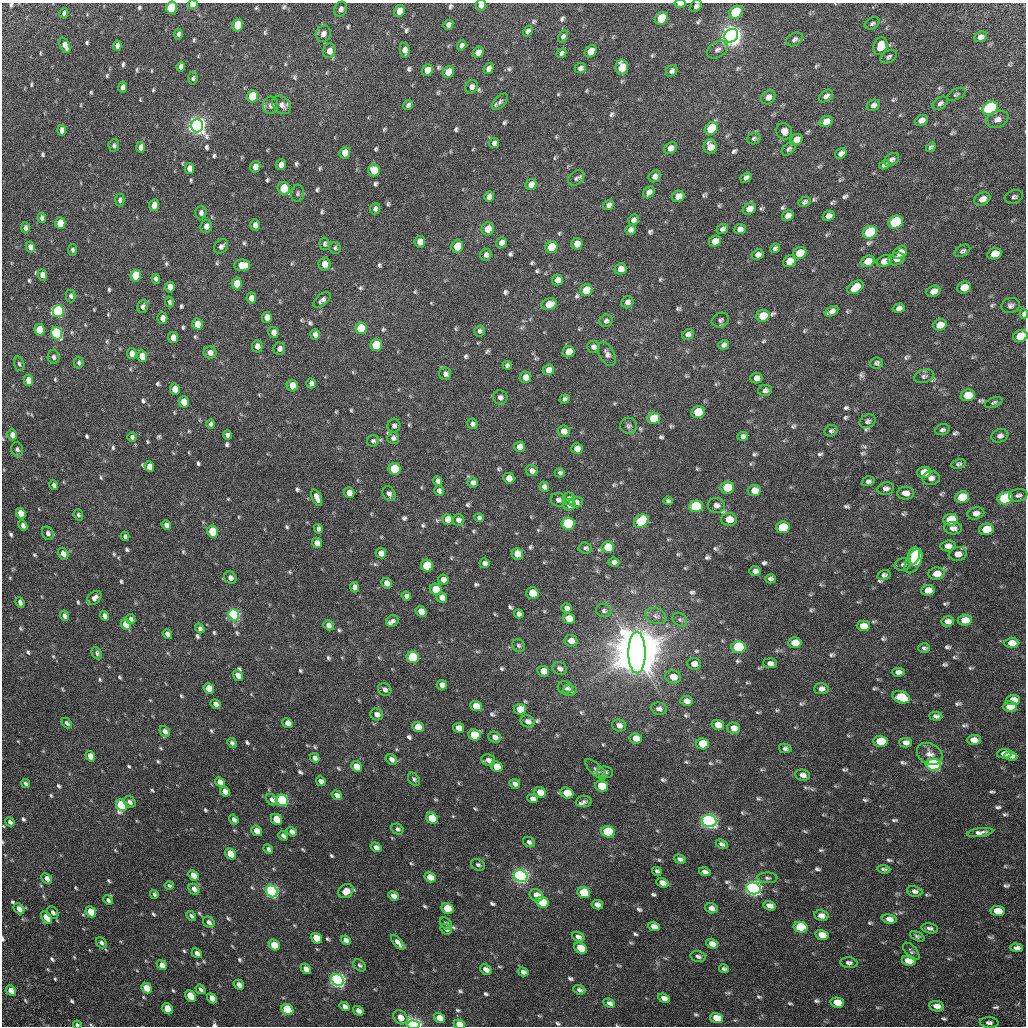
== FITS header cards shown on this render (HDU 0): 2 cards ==
NAXIS1  =                 1024 / Required FITS header
NAXIS2  =                 1024 / Required FITS header

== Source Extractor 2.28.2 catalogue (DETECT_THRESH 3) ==
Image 1024 x 1024 px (HDU 0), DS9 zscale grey, 1 PNG px = 1 image px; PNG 1028 x 1028 px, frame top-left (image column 1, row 1024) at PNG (2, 3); each listed source drawn as its Kron ellipse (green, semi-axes under 4 px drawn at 4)
Background 32.9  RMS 2.9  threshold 8.58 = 3 sigma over >= 5 px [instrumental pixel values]
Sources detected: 839; of the 839, the 500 brightest by FLUX_AUTO listed and drawn (339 fainter detections omitted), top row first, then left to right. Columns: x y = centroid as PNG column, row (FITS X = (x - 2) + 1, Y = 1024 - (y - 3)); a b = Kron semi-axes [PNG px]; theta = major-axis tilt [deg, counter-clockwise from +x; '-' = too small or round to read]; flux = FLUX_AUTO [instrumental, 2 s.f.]
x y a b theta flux
680 4 6 2 1 1.6e+03
193 5 5 4 - 1.9e+03
481 5 5 5 - 7.7e+02
696 6 7 5 49 6.7e+02
171 8 6 5 - 1.6e+04
341 9 8 6 64 8.4e+02
399 11 6 5 - 2.6e+03
736 12 7 6 - 1.7e+04
64 13 5 4 - 7.1e+02
661 18 7 6 - 8.7e+03
872 23 8 5 29 4.5e+02
238 25 6 5 - 7.7e+03
448 25 5 4 - 7.4e+02
528 31 5 4 - 6.5e+02
178 34 5 4 - 5.2e+02
323 34 8 7 - 1.2e+03
563 36 6 4 61 5.0e+02
731 36 7 6 - 2.9e+05
981 37 6 5 - 7.2e+02
795 39 9 6 31 6.9e+02
65 45 8 4 -66 1.5e+03
462 45 5 4 - 6.7e+02
117 46 5 4 - 8.8e+02
880 46 9 7 72 3.2e+03
405 50 7 5 -80 1.3e+03
717 50 11 8 33 9.4e+02
329 51 7 6 - 1.4e+03
591 51 6 5 - 3.7e+03
478 52 6 5 - 1.6e+03
561 53 5 4 - 4.6e+02
888 57 9 5 28 5.3e+02
181 67 5 4 - 7.5e+02
622 67 7 6 - 5.6e+03
489 68 6 4 58 9.3e+02
580 68 6 5 - 6.4e+02
427 70 6 5 - 2.4e+03
672 71 6 5 - 6.5e+02
448 72 6 5 - 3.8e+03
193 78 6 4 81 4.7e+02
123 87 5 4 - 9.8e+02
471 87 7 6 - 7.6e+02
956 94 10 5 28 4.4e+02
252 96 6 5 - 1.1e+04
826 96 8 5 36 7.0e+02
768 97 8 6 44 1.1e+03
500 102 10 5 46 6.2e+02
940 103 8 5 34 6.0e+02
271 105 9 7 82 1.0e+03
282 105 10 8 -43 1.2e+03
408 105 5 4 - 5.9e+02
873 105 7 5 27 7.9e+02
990 108 8 6 27 5.6e+04
997 119 11 8 23 1.5e+03
921 120 7 5 25 1.1e+03
826 121 7 5 30 2.3e+03
197 125 7 6 - 2.1e+05
711 128 7 6 - 1.2e+04
62 130 5 4 - 1.3e+03
784 131 8 7 - 1.3e+03
754 139 7 5 19 4.4e+02
796 140 7 5 32 1.8e+03
494 143 5 5 - 6.2e+02
114 146 6 5 - 5.2e+02
141 147 5 4 - 1.5e+03
710 147 7 6 - 1.9e+03
931 147 5 4 - 4.5e+02
670 148 7 5 38 1.4e+03
789 149 8 5 40 4.8e+02
345 153 6 5 - 2.6e+03
841 153 6 4 33 8.9e+02
892 159 8 5 34 6.2e+02
281 165 5 5 - 1.4e+03
884 165 5 4 - 5.1e+02
255 167 6 5 - 1.7e+03
189 168 5 4 - 1.5e+03
374 170 6 6 - 4.0e+03
655 176 6 5 - 9.2e+02
576 178 9 6 38 5.4e+02
746 178 6 4 38 7.3e+02
531 184 6 5 - 2.0e+03
284 188 7 6 - 7.4e+03
649 192 6 5 - 1.1e+03
297 193 8 6 80 5.4e+02
678 196 6 5 - 2.1e+03
489 197 5 5 - 8.8e+02
1014 197 9 6 19 6.0e+02
982 199 8 6 26 1.5e+03
120 200 6 4 89 5.3e+02
805 202 6 4 26 5.1e+02
154 205 6 5 - 1.7e+03
609 205 6 4 42 6.8e+02
375 209 5 5 - 5.6e+02
749 209 7 5 27 1.6e+03
201 213 6 5 - 7.2e+02
788 216 6 5 - 1.1e+03
829 216 6 5 - 9.6e+02
42 218 5 4 - 6.8e+02
633 220 5 5 - 7.1e+02
895 222 7 6 - 2.7e+04
60 223 6 5 - 4.8e+03
255 225 5 5 - 1.1e+03
206 226 6 5 - 9.7e+02
25 228 5 4 - 6.1e+02
488 229 6 6 - 2.5e+03
722 229 6 5 - 6.5e+02
740 229 6 5 - 9.2e+02
630 230 5 4 - 6.9e+02
870 232 7 6 - 2.9e+04
715 241 6 5 - 2.0e+03
420 242 5 5 - 1.9e+03
501 243 5 5 - 1.1e+03
325 244 6 5 - 4.8e+02
577 244 6 5 - 1.9e+03
221 246 8 6 49 7.5e+02
457 246 6 6 - 5.0e+03
30 247 5 4 - 1.2e+03
551 247 6 6 - 8.8e+03
335 248 6 5 - 4.5e+02
775 248 5 4 - 4.7e+02
73 250 6 4 -79 5.1e+02
962 251 8 5 30 5.0e+02
800 253 7 6 - 4.9e+03
900 253 7 6 - 2.4e+03
995 254 7 5 22 3.0e+03
486 255 6 5 - 7.5e+02
758 255 6 5 - 1.0e+03
896 259 8 6 17 1.2e+03
790 261 7 5 28 2.8e+03
868 261 7 5 22 1.9e+03
884 261 8 5 21 1.6e+03
324 264 6 6 - 2.0e+03
242 265 8 5 1 4.6e+03
620 269 6 5 - 1.6e+03
42 275 5 4 - 1.1e+03
136 276 6 5 - 1.1e+04
156 279 5 4 - 7.4e+02
557 280 5 5 - 1.5e+03
237 283 6 5 - 5.3e+03
170 287 5 5 - 2.0e+03
855 287 9 5 35 3.4e+03
964 288 7 6 - 3.0e+03
586 290 6 5 - 5.4e+03
933 291 7 5 25 1.6e+03
71 296 6 5 - 4.9e+02
251 298 5 5 - 1.3e+03
322 300 10 5 42 7.3e+02
169 302 5 4 - 4.3e+02
627 302 6 5 - 1.0e+03
549 304 8 5 14 2.7e+03
1011 306 9 7 17 7.2e+02
142 307 6 5 - 6.6e+02
899 308 6 4 16 8.0e+02
58 311 6 5 - 4.3e+04
832 311 7 4 27 1.0e+03
1024 314 5 3 - 1.2e+03
763 316 7 6 - 4.9e+03
267 317 5 5 - 1.9e+03
162 318 5 5 - 1.3e+03
720 320 9 7 23 5.7e+02
606 321 6 6 - 5.9e+02
197 324 5 5 - 2.5e+03
940 325 7 5 17 2.8e+03
361 328 6 5 - 1.7e+04
39 330 6 5 - 5.5e+03
479 331 5 5 - 5.5e+02
273 332 5 5 - 1.3e+03
56 333 6 5 - 3.5e+04
315 334 5 5 - 1.2e+03
688 334 6 5 - 8.2e+02
1020 336 7 6 - 5.7e+03
173 338 5 5 - 1.7e+03
376 345 6 6 - 1.0e+04
724 345 5 4 - 5.3e+02
257 346 6 5 - 1.2e+03
593 347 6 6 - 8.3e+02
279 349 6 6 - 9.5e+02
569 352 6 5 - 2.4e+03
132 353 5 4 - 1.2e+03
210 353 6 6 - 1.3e+03
607 354 13 7 -61 9.8e+02
142 356 6 5 - 3.1e+03
54 357 7 6 - 6.2e+02
79 363 6 5 - 5.1e+02
877 363 6 5 - 4.5e+02
19 364 7 5 -73 4.6e+02
507 365 4 4 - 4.7e+02
548 370 6 5 - 1.8e+03
445 374 6 6 - 7.9e+02
924 376 10 6 17 5.8e+02
525 377 6 5 - 1.5e+03
756 378 6 5 - 1.2e+03
28 380 6 4 -77 2.6e+03
311 383 5 5 - 8.2e+02
292 386 6 5 - 2.8e+03
175 389 5 5 - 3.4e+03
765 390 7 5 12 6.8e+02
968 395 7 6 - 5.4e+03
500 397 7 7 - 7.4e+02
564 399 5 4 - 5.1e+02
184 402 5 5 - 3.5e+03
994 403 9 4 21 4.8e+02
698 412 7 6 - 6.3e+03
654 418 6 6 - 8.5e+03
868 421 8 6 22 5.7e+02
211 424 5 4 - 5.1e+02
472 424 5 5 - 5.4e+02
394 426 7 6 - 6.3e+02
629 426 8 8 - 5.4e+02
942 430 7 5 17 5.0e+02
564 431 6 6 - 1.3e+03
831 431 6 5 - 4.8e+02
12 435 5 4 - 1.2e+03
227 435 4 4 - 6.0e+02
743 436 5 4 - 6.4e+02
1000 436 8 6 20 8.5e+02
132 437 5 4 - 5.1e+02
393 438 6 5 - 6.8e+02
373 441 6 5 - 4.4e+02
519 447 5 5 - 1.6e+03
577 448 6 5 - 1.6e+03
17 449 7 5 -73 5.8e+02
958 464 7 5 13 5.1e+02
149 466 5 4 - 1.5e+03
395 469 6 6 - 1.2e+04
532 471 6 5 - 8.3e+02
924 472 7 5 8 2.8e+03
560 473 5 4 - 4.9e+02
509 478 5 5 - 2.0e+03
931 478 8 7 - 9.6e+02
438 481 5 4 - 7.5e+02
868 481 6 5 - 5.5e+02
473 483 5 5 - 7.6e+02
54 485 4 3 - 5.2e+02
544 487 5 5 - 7.7e+02
727 487 7 6 - 8.6e+03
886 489 8 6 11 8.6e+02
439 491 5 5 - 7.0e+02
754 491 6 5 - 2.2e+03
349 493 5 5 - 1.5e+03
906 493 8 6 -1 1.4e+03
389 494 7 6 - 6.7e+02
1018 495 9 6 12 6.6e+02
962 497 7 5 12 6.9e+03
317 498 9 4 -68 1.5e+03
1005 498 8 6 11 3.1e+04
569 499 6 6 - 1.1e+03
558 500 7 7 - 6.5e+02
668 501 5 4 - 4.4e+02
576 502 7 5 4 7.2e+02
569 505 6 5 - 1.3e+03
716 505 8 7 - 9.8e+02
696 506 7 6 - 1.8e+04
21 513 5 4 - 3.2e+03
976 513 8 6 14 1.1e+03
78 515 6 4 -69 4.3e+02
479 518 5 4 - 5.0e+02
448 519 5 5 - 2.5e+03
729 519 8 6 2 2.8e+03
458 520 6 5 - 8.2e+02
951 520 7 6 - 8.6e+03
641 521 8 6 38 1.7e+04
568 523 6 6 - 1.7e+04
23 525 5 4 - 7.6e+02
166 525 5 4 - 8.6e+02
783 527 7 6 - 1.3e+04
953 528 9 6 -3 9.0e+02
318 529 5 4 - 6.4e+02
986 529 7 5 12 4.5e+03
213 532 6 5 - 1.1e+04
48 533 7 5 -62 7.0e+02
125 536 5 4 - 5.4e+02
317 543 5 5 - 1.5e+03
948 546 7 5 6 1.2e+03
608 547 6 5 - 6.3e+03
585 548 7 5 -5 5.1e+02
381 553 5 5 - 1.4e+03
63 554 6 5 - 1.5e+03
517 554 6 5 - 2.8e+03
958 554 9 7 9 1.7e+03
914 556 8 6 76 1.2e+04
914 561 13 7 61 1.8e+04
614 562 5 4 - 7.2e+02
485 563 5 5 - 8.6e+02
903 564 8 6 14 5.9e+02
427 566 6 6 - 1.3e+04
755 571 6 4 0 7.5e+02
937 574 8 6 6 2.2e+03
884 575 7 5 16 5.8e+02
230 578 6 5 - 8.6e+02
770 579 5 4 - 5.6e+02
443 580 5 5 - 1.1e+03
387 583 5 5 - 1.3e+03
355 587 5 4 - 9.8e+02
436 589 6 5 - 6.2e+03
928 590 7 5 6 2.1e+03
532 593 6 5 - 5.5e+03
406 596 5 4 - 6.1e+02
442 597 5 5 - 1.4e+03
94 598 8 5 45 9.0e+02
20 602 5 4 - 6.9e+02
567 608 5 4 - 8.3e+02
421 611 5 5 - 2.0e+03
604 611 8 6 -15 5.3e+02
519 614 5 4 - 6.5e+02
234 615 6 5 - 3.8e+04
65 616 5 4 - 7.1e+02
104 616 5 4 - 8.5e+02
656 616 11 7 -22 9.2e+02
569 618 6 5 - 3.3e+03
131 619 5 4 - 5.2e+02
680 620 8 6 -40 4.9e+02
965 620 7 5 5 2.9e+03
392 621 6 5 - 7.1e+02
948 621 6 5 - 1.0e+03
126 624 6 5 - 3.4e+03
329 625 5 4 - 9.6e+02
863 626 7 5 0 2.3e+03
200 628 5 4 - 5.6e+02
167 634 5 4 - 1.1e+03
571 641 6 5 - 1.5e+03
795 643 6 5 - 3.3e+03
1011 643 7 5 2 1.8e+03
518 645 7 6 - 4.3e+02
738 647 7 6 - 1.7e+04
924 648 6 4 0 5.0e+02
97 653 6 5 - 4.4e+02
637 653 20 8 -90 4.1e+06
413 657 6 5 - 2.4e+04
770 663 7 5 -5 8.5e+02
694 664 7 6 - 1.5e+03
560 669 8 6 -27 8.7e+02
543 671 6 5 - 1.8e+03
898 672 6 4 2 9.3e+02
238 675 5 4 - 1.6e+03
673 677 8 6 -10 2.8e+03
442 685 5 5 - 1.0e+03
565 687 7 6 - 8.6e+02
209 688 5 5 - 3.2e+03
385 689 7 6 - 7.2e+02
821 689 7 5 4 1.1e+03
570 691 7 5 -2 6.5e+02
901 697 9 6 -18 7.1e+03
1013 700 7 5 3 2.6e+03
687 701 6 5 - 1.3e+03
215 704 5 4 - 9.5e+02
476 706 6 5 - 3.6e+03
1010 706 7 5 3 2.9e+03
520 709 6 5 - 3.6e+03
659 709 8 6 -11 7.4e+02
377 714 6 5 - 9.8e+02
936 716 6 4 -4 6.1e+02
528 721 7 6 - 1.1e+03
67 723 6 4 -48 4.9e+02
288 723 5 4 - 1.7e+03
619 725 7 6 - 1.1e+03
718 725 6 5 - 2.2e+03
418 727 6 5 - 2.5e+03
459 728 5 5 - 1.7e+03
734 728 6 5 - 1.7e+03
165 731 6 5 - 1.0e+03
474 735 6 5 - 9.1e+03
495 737 6 5 - 1.0e+03
636 738 6 5 - 2.1e+03
974 740 7 5 2 1.4e+03
880 741 7 5 -3 8.5e+03
232 743 5 4 - 4.7e+02
906 743 6 5 - 1.1e+03
703 744 6 5 - 6.5e+03
785 748 6 4 -12 5.4e+02
930 754 13 10 -29 1.6e+03
1004 754 7 4 4 1.2e+03
90 756 5 4 - 1.9e+03
1011 756 7 4 -6 7.0e+02
315 758 5 4 - 8.1e+02
391 759 6 5 - 7.7e+02
488 760 7 6 - 8.7e+02
933 765 7 6 - 6.5e+04
357 767 6 5 - 3.4e+03
497 767 6 5 - 3.1e+03
596 769 13 5 -43 6.8e+02
605 772 8 6 -6 5.6e+02
803 775 8 5 -9 1.1e+03
414 779 7 5 -51 4.4e+02
321 781 5 4 - 8.1e+02
220 782 5 4 - 1.6e+03
26 783 4 3 - 4.5e+02
515 784 5 4 - 8.0e+02
602 786 6 5 - 7.8e+03
225 791 5 4 - 1.3e+03
540 792 6 5 - 3.1e+03
567 793 6 5 - 5.4e+03
337 795 5 4 - 9.8e+02
532 799 5 4 - 8.7e+02
272 800 6 5 - 6.0e+02
282 800 6 5 - 4.2e+04
584 801 8 5 5 5.2e+02
130 802 6 5 - 6.6e+02
121 805 6 5 - 2.1e+04
432 818 6 5 - 8.7e+03
276 819 6 5 - 5.5e+03
234 820 5 4 - 7.1e+02
709 821 7 6 - 1.5e+05
10 822 5 3 - 6.5e+02
398 829 6 5 - 5.2e+02
257 831 6 4 -41 3.0e+03
292 832 5 4 - 1.1e+03
608 832 7 5 -20 1.7e+04
980 832 13 4 8 9.4e+02
283 836 5 4 - 6.4e+02
529 842 6 5 - 5.8e+02
722 844 6 4 -26 5.6e+02
376 847 6 4 -33 8.2e+02
268 849 5 4 - 5.3e+02
230 854 6 5 - 4.2e+03
680 859 6 4 -18 6.4e+02
478 865 7 5 -30 4.9e+02
884 869 6 3 -5 4.7e+02
657 871 5 4 - 4.4e+02
705 872 6 4 -16 8.7e+02
193 875 6 4 -45 1.8e+03
521 876 7 6 - 1.6e+05
430 877 6 5 - 2.4e+03
47 878 6 4 -44 1.3e+03
767 878 10 5 -1 5.2e+02
662 883 6 4 -19 1.5e+03
169 885 4 3 - 4.6e+02
753 888 7 6 - 1.6e+05
194 889 6 4 -45 1.0e+03
272 891 6 5 - 5.7e+04
346 891 8 6 32 2.2e+03
915 891 8 5 -10 7.1e+02
584 893 6 5 - 1.0e+04
154 894 4 3 - 4.3e+02
536 895 7 5 -32 2.3e+03
393 896 5 4 - 1.2e+03
108 900 5 3 - 4.9e+02
542 902 6 5 - 1.1e+04
597 905 6 4 -12 9.6e+02
769 906 6 4 -17 1.2e+03
711 908 6 5 - 1.1e+03
19 909 6 4 -49 1.3e+03
448 909 6 5 - 7.8e+03
998 911 7 5 -5 3.5e+03
53 912 7 5 -54 6.5e+02
91 912 6 4 -48 4.7e+03
191 916 5 4 - 5.1e+02
821 916 7 5 -12 1.3e+03
46 917 7 4 -53 2.4e+03
889 919 7 4 -8 1.1e+03
209 922 6 5 - 7.3e+02
446 924 7 5 -42 5.1e+02
654 926 6 4 -20 1.5e+03
801 927 7 5 -13 2.0e+04
930 928 8 5 -9 6.7e+02
446 929 6 5 - 6.2e+02
822 935 7 5 -14 3.0e+03
917 936 8 4 -27 4.6e+02
578 937 6 4 -22 7.5e+02
316 938 6 5 - 5.5e+03
346 940 5 4 - 7.8e+02
398 942 9 4 -48 1.1e+03
101 943 6 5 - 4.8e+02
712 944 6 4 -18 1.6e+03
274 945 6 5 - 4.6e+03
580 948 7 5 -31 5.0e+03
1017 948 6 4 -1 7.5e+02
911 951 11 5 -48 4.7e+02
197 953 6 4 -41 9.1e+02
698 956 8 5 -14 4.9e+02
909 961 7 5 -10 3.9e+03
849 963 8 5 -4 6.2e+02
162 965 6 4 -44 1.4e+03
360 965 7 5 -42 4.4e+02
306 969 6 4 -43 1.5e+03
724 969 5 3 - 4.4e+02
486 970 6 4 -29 1.2e+03
523 972 5 4 - 7.7e+02
338 980 6 5 - 1.2e+05
239 985 5 4 - 1.1e+03
146 988 6 4 -44 3.9e+03
201 989 5 3 - 5.6e+02
579 990 6 4 -21 5.2e+02
11 991 6 4 -51 2.3e+03
191 996 6 4 -46 5.2e+03
212 998 6 4 -45 2.4e+03
664 998 6 4 -21 1.1e+03
609 1003 6 4 -24 7.0e+02
837 1003 7 5 -12 3.7e+03
345 1006 5 4 - 9.3e+02
937 1006 7 5 -9 1.6e+03
168 1009 6 4 -44 6.8e+03
287 1010 6 5 - 2.1e+04
358 1011 5 4 - 1.1e+03
400 1017 8 6 -43 1.9e+03
439 1018 6 4 -32 2.7e+03
717 1018 6 5 - 4.9e+03
989 1023 9 5 -2 8.1e+02
459 1024 6 4 -20 3.7e+03
77 1025 4 3 - 5.1e+02
413 1025 6 4 -4 1.1e+05
At the frame edge (FLAGS 8, measured only in part): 12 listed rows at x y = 680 4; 193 5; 481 5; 696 6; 171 8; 1024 314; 1020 336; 12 435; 10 822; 459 1024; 77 1025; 413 1025
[339 fainter detections neither listed nor drawn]

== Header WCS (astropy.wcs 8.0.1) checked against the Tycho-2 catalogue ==
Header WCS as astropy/WCSLIB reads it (CRVAL/CRPIX/CD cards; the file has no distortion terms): RA---TAN/DEC--TAN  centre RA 17:04:39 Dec +12:47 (256.16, +12.79 deg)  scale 3.57 arcsec/px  FOV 60.9' x 60.9'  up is -33 deg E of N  parity flipped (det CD > 0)
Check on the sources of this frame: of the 60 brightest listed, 50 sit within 5.4 arcsec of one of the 91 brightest Tycho-2 stars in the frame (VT <= 12.78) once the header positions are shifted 1.33 arcsec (0.71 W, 1.12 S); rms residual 1.83 arcsec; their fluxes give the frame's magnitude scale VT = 21.65 - 2.5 log10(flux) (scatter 0.13 mag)
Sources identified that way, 54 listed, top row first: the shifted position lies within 5.4 arcsec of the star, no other Tycho-2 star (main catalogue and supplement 1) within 10.8 arcsec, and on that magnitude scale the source's flux lands within +1.5 / -3 mag of the star's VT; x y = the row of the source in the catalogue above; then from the Tycho-2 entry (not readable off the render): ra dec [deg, ICRS J2000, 3 dp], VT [Tycho-2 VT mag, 2 dp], TYC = Tycho-2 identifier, HIP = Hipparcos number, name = IAU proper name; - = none
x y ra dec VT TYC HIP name
171 8 255.591 +13.026 11.11 984-562-1 - -
736 12 256.075 +13.327 11.03 988-1435-1 - -
661 18 256.015 +13.282 12.12 988-539-1 - -
238 25 255.657 +13.048 11.70 984-1492-1 - -
731 36 256.084 +13.305 8.82 988-1312-1 - -
622 67 256.009 +13.220 12.04 988-1786-1 - -
252 96 255.709 +12.996 11.63 984-1555-1 - -
990 108 256.346 +13.384 9.77 988-444-1 - -
197 125 255.678 +12.942 8.40 984-851-1 83399 -
711 128 256.119 +13.217 11.48 988-1519-1 - -
895 222 256.328 +13.238 10.54 988-1880-1 - -
870 232 256.312 +13.216 10.57 988-1445-1 - -
551 247 256.048 +13.032 11.77 984-186-1 - -
136 276 255.709 +12.784 12.11 984-152-1 - -
58 311 255.663 +12.713 10.50 984-217-1 - -
361 328 255.930 +12.862 11.30 984-1963-1 - -
56 333 255.673 +12.694 10.39 984-1057-1 - -
1020 336 256.498 +13.211 12.26 988-1248-1 - -
376 345 255.952 +12.856 11.81 984-1155-1 - -
968 395 256.485 +13.133 12.40 988-1644-1 - -
395 469 256.036 +12.763 11.44 984-680-1 - -
727 487 256.331 +12.927 11.94 984-1956-1 - -
962 497 256.536 +13.045 11.99 984-750-1 - -
1005 498 256.574 +13.067 10.37 984-29-1 - -
696 506 256.314 +12.894 11.03 984-123-1 - -
568 523 256.214 +12.811 11.08 984-976-1 - -
783 527 256.400 +12.924 11.59 984-276-1 - -
213 532 255.916 +12.613 11.31 984-548-1 - -
608 547 256.261 +12.813 12.20 984-608-1 - -
914 556 256.528 +12.971 11.85 984-1247-1 - -
914 561 256.530 +12.966 11.63 984-140-1 - -
532 593 256.223 +12.734 12.03 984-2023-1 - -
738 647 256.428 +12.800 10.61 984-81-1 - -
637 653 256.345 +12.741 4.89 984-2436-1 83613 -
413 657 256.156 +12.617 10.57 984-293-1 - -
901 697 256.594 +12.846 11.79 984-15-1 - -
474 735 256.251 +12.585 11.91 984-502-1 - -
880 741 256.601 +12.798 12.25 985-1701-1 - -
933 765 256.660 +12.807 9.63 985-579-1 - -
282 800 256.123 +12.427 10.31 984-389-1 - -
121 805 255.989 +12.337 10.91 984-1004-1 - -
432 818 256.261 +12.493 11.66 984-580-1 - -
709 821 256.499 +12.639 8.54 984-2205-1 83663 -
608 832 256.419 +12.576 10.78 984-452-1 - -
521 876 256.368 +12.492 8.44 984-801-1 83627 -
753 888 256.575 +12.607 8.60 984-25-1 83691 -
272 891 256.165 +12.346 9.76 984-1670-1 - -
584 893 256.431 +12.512 11.54 984-2145-1 - -
542 902 256.401 +12.482 11.44 984-280-1 - -
448 909 256.324 +12.426 11.80 984-2157-1 - -
801 927 256.635 +12.600 11.03 985-1537-1 - -
338 980 256.270 +12.308 9.11 984-2229-1 - -
287 1010 256.243 +12.256 10.81 984-617-1 - -
413 1025 256.360 +12.310 8.71 984-1659-1 83624 -